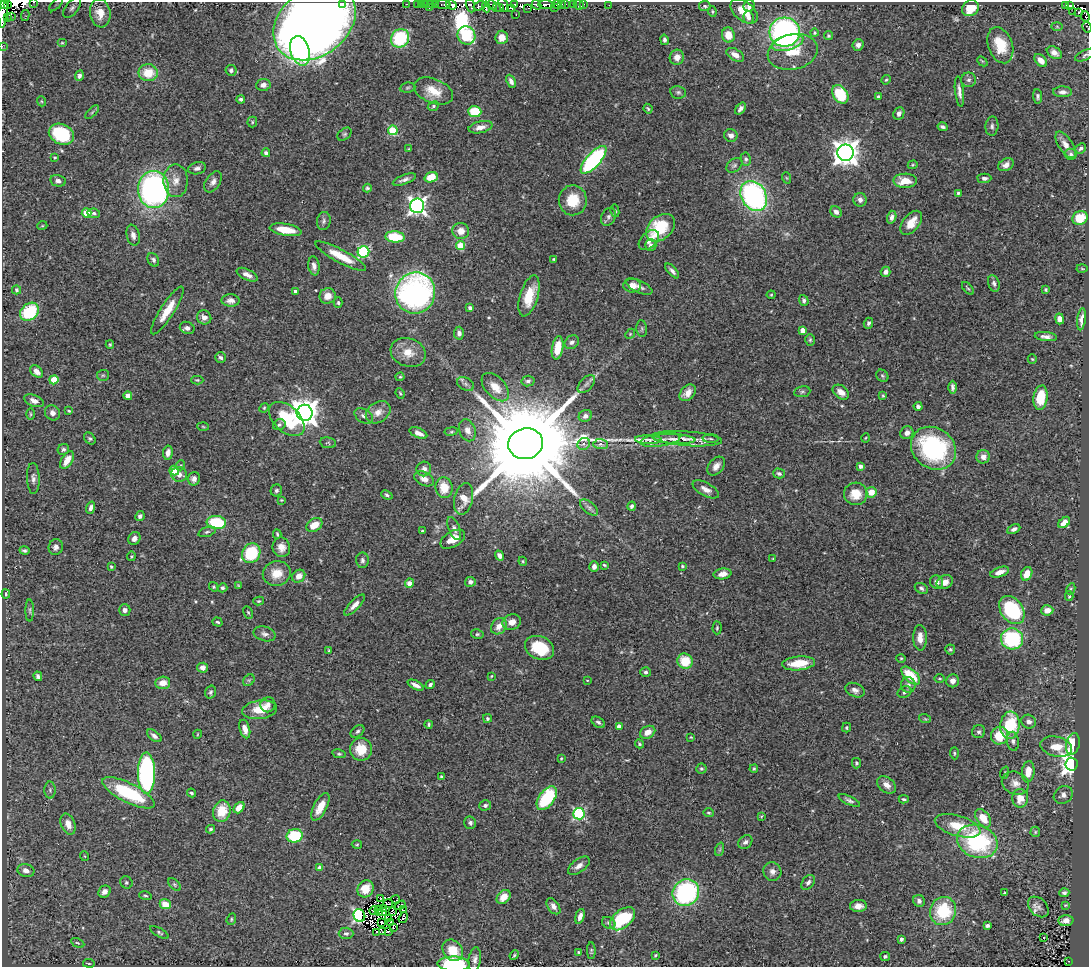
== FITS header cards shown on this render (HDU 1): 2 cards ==
NAXIS1  =                 1087
NAXIS2  =                  965

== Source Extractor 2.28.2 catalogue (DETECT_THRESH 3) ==
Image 1087 x 965 px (HDU 1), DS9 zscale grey, 1 PNG px = 1 image px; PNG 1091 x 969 px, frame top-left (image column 1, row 965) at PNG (2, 2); each listed source drawn as its Kron ellipse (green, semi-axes under 4 px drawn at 4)
Background 0.496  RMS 0.034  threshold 0.101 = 3 sigma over >= 5 px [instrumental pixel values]
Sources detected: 484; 15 with non-positive FLUX_AUTO (blend fragments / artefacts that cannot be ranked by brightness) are neither listed nor drawn; the other 469 listed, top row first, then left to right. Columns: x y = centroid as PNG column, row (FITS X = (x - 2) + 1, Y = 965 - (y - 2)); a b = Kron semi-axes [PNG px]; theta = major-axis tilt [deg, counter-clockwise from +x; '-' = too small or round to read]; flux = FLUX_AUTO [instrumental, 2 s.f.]
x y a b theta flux
34 2 4 3 - 24
342 3 3 2 - 33
4 4 4 3 - 160
8 4 3 2 - 150
56 4 9 3 45 4.2
407 4 3 2 - 5.7
418 4 2 2 - 1.4
422 4 3 3 - 2.8
425 4 2 2 - 7.2
431 4 3 2 - 5.9
435 4 2 2 - 7.8
515 4 4 3 - 150
557 4 4 3 - 56
562 4 3 2 - 23
574 4 3 3 - 24
584 4 3 2 - 8.8
443 5 7 3 0 49
451 5 5 4 - 230
492 5 5 3 - 63
503 5 8 3 -70 67
537 5 5 3 - 330
546 5 8 4 -2 430
565 5 3 3 - 40
579 5 5 4 - 13
609 5 2 2 - 8.1
1065 5 3 3 - 10
1070 5 3 3 - 68
470 6 7 3 -70 4
480 6 6 4 30 130
705 6 6 5 - 4.3
749 6 6 5 - 7.5
486 7 5 4 - 160
500 7 2 2 - 5.7
72 8 12 6 51 9
429 8 3 2 - 26
496 8 2 2 - 6.9
511 8 4 3 - 28
528 8 4 2 - 54
555 8 3 2 - 22
970 8 9 7 35 43
3 11 16 4 87 1100
712 11 5 3 - 2.7
744 11 15 9 -38 43
1073 12 3 2 - 6.2
1078 12 4 3 - 12
100 13 14 10 -81 27
25 15 6 3 81 4.8
516 15 2 2 - 10
1085 16 5 3 - 48
8 17 3 2 - 26
11 17 4 2 - 0.9
748 17 6 5 - 8.6
315 22 45 33 37 3700
1057 26 5 4 - 2.6
1087 27 5 2 - 8.9
785 32 15 14 - 560
815 33 4 3 - 2.7
466 35 9 8 - 110
728 35 7 6 - 33
828 36 5 4 - 3
502 37 7 6 - 21
400 38 10 8 50 170
664 40 5 4 - 4.8
62 43 5 3 - 2.1
788 43 16 7 16 61
858 45 6 5 - 9.3
1000 45 18 12 -71 60
2 46 3 2 - 3.1
300 51 15 9 -73 190
793 52 25 17 13 63
1054 53 8 5 -32 11
735 55 10 5 -31 16
1085 55 11 5 24 5.4
677 57 7 7 - 17
1041 60 7 5 -48 17
982 61 6 3 -44 2.1
231 70 5 5 - 6
148 73 9 8 - 49
79 76 5 4 - 8
886 80 5 4 - 2.5
969 80 7 7 - 6.2
511 81 7 4 -66 9.2
263 85 7 6 - 9.8
407 88 8 5 7 3.5
433 91 20 12 -23 42
678 92 8 6 -10 5.5
959 92 15 4 -84 13
1062 92 9 5 -2 8.8
840 94 10 7 -55 99
1038 96 7 4 -85 5
878 97 4 3 - 5
241 99 4 4 - 4.6
41 101 5 3 - 2.4
433 106 6 4 25 3.4
648 109 5 3 - 3.1
740 109 7 4 52 7.2
92 112 9 3 45 3.2
475 112 6 5 - 65
899 113 6 5 - 9.1
252 122 5 5 - 3.3
992 126 9 6 85 7.1
480 127 12 6 13 15
942 127 5 3 - 5.1
393 130 5 5 - 120
61 134 13 10 -24 150
344 134 8 5 40 4.2
731 135 7 6 - 11
1066 145 15 7 -57 17
1081 148 6 4 42 5.7
409 149 4 3 - 2.2
266 153 4 4 - 5.6
845 153 8 8 - 2500
1071 154 6 5 - 4.9
55 157 3 2 - 2.2
746 159 6 5 - 5.2
593 160 17 7 48 330
734 165 9 6 39 5.7
913 165 5 4 - 2.6
1006 165 8 6 27 13
197 168 9 6 15 8.1
431 177 7 5 19 39
787 178 6 3 -70 2.3
984 178 7 5 0 6.5
404 180 12 4 20 8.9
58 181 8 5 -12 8.9
176 181 16 12 -89 26
905 181 12 7 0 37
213 182 12 7 56 12
367 188 4 4 - 3.7
154 189 18 15 -86 670
958 193 4 4 - 3.7
754 196 16 12 -60 460
573 200 15 14 - 58
860 200 7 6 - 8.6
417 206 7 7 - 950
615 211 6 4 -79 4
836 212 6 5 - 8.8
87 213 5 4 - 83
94 213 6 4 -7 4.3
608 217 9 7 60 7.2
892 217 6 4 74 8.2
1080 218 8 6 28 46
324 221 9 7 80 7
911 223 14 8 51 35
42 226 5 3 - 2.1
660 228 16 11 42 94
286 230 16 6 -9 51
461 231 8 8 - 21
133 235 10 6 -77 11
395 237 10 5 -6 90
649 240 12 7 43 18
651 245 6 6 - 6.3
461 246 4 4 - 84
363 252 6 5 - 220
341 256 28 6 -28 50
554 259 3 2 - 2.1
153 260 7 5 -59 5.4
314 266 9 5 -81 10
1082 269 5 3 - 2.1
672 271 9 4 -49 7.4
886 272 5 5 - 10
247 275 11 5 -26 14
994 283 8 5 -73 6.8
632 286 9 7 -1 24
639 286 14 6 -25 11
968 288 7 3 -48 3.1
16 290 5 4 - 3.6
1046 290 4 3 - 3.1
296 291 4 3 - 9
415 293 21 19 61 690
771 295 4 4 - 2.3
328 296 8 7 - 21
529 296 21 9 73 56
231 300 9 6 -1 11
804 300 5 4 - 5.4
338 303 5 4 - 3.2
470 308 4 3 - 6.3
167 310 28 7 57 41
30 312 10 8 40 130
204 317 7 7 - 13
1060 319 5 4 - 12
1081 319 11 4 83 13
868 323 5 4 - 4.7
187 328 7 6 - 9
642 329 8 5 -84 4.7
803 330 4 4 - 20
459 333 6 5 - 8
630 334 5 4 - 2.6
1046 337 11 4 -7 9.7
810 340 6 4 89 3.4
572 342 7 6 - 8.5
110 345 4 3 - 2.5
558 348 11 5 80 51
408 353 18 14 -21 34
221 358 6 5 - 5.5
1032 359 5 4 - 2.5
37 371 7 5 -42 14
103 375 6 5 - 4.1
882 376 6 5 - 3.8
400 377 4 4 - 2.7
54 380 4 4 - 60
197 380 6 3 0 2.8
528 381 6 5 - 5.9
466 384 9 6 -28 7.9
586 384 11 6 47 8.3
495 387 17 10 -47 34
952 387 6 3 89 6.3
802 392 8 5 9 5.2
841 392 9 6 -38 19
400 393 5 4 - 2.7
688 393 9 6 49 17
128 396 4 4 - 15
883 396 3 3 - 2.2
1041 398 12 7 82 57
34 401 10 5 -21 11
918 406 4 4 - 6.9
264 408 5 4 - 2.6
69 411 4 3 - 2.8
378 412 13 10 35 21
52 413 8 7 - 11
305 413 8 8 - 2900
30 414 6 4 -89 2.4
364 416 10 6 -33 8.9
585 416 7 5 28 9.9
287 419 21 13 -43 130
279 425 6 5 - 4.6
203 427 6 4 -3 2.4
467 430 11 8 -68 17
451 431 7 3 9 3
418 433 9 5 -22 15
907 433 7 6 - 12
90 438 7 5 -49 4.1
866 438 4 3 - 1.9
675 439 21 5 -4 11
687 439 35 7 -4 32
711 439 8 4 -2 4.5
649 440 13 4 -2 8.9
660 440 20 6 8 15
328 443 8 5 -8 4.5
526 444 17 15 16 62000
584 444 6 5 - 7
601 444 7 5 -1 8.9
933 448 24 20 -36 300
63 449 6 5 - 5.4
168 453 7 5 82 13
983 457 7 6 - 13
67 460 10 5 59 25
181 465 5 3 - 2
716 466 11 7 51 17
861 466 4 3 - 9
424 469 7 7 - 11
174 471 5 5 - 44
779 473 6 5 - 4.8
179 474 8 7 - 15
33 478 15 6 -88 10
194 479 6 6 - 10
424 479 10 6 -27 16
444 488 10 8 -83 43
706 489 14 6 -28 16
276 490 6 5 - 5
871 492 5 5 - 32
856 494 12 11 - 39
387 495 6 4 -23 4.3
464 499 16 9 78 40
281 500 4 3 - 2.3
632 506 5 4 - 4.8
91 508 6 4 74 8.2
589 508 11 6 -39 8.4
140 516 5 4 - 8.1
216 522 9 6 -7 120
1064 522 7 4 42 18
314 525 8 6 31 33
454 529 12 5 -67 7.7
1014 529 7 4 26 7
422 531 3 3 - 2.8
207 532 9 4 18 5
277 534 4 2 - 2.9
134 538 7 6 - 9
453 539 13 7 30 32
56 547 8 7 - 8.5
281 547 10 8 -72 18
24 551 5 3 - 4.8
251 553 10 9 - 100
131 556 5 2 - 2.3
500 556 5 4 - 11
773 559 3 2 - 1.6
362 560 8 6 -89 6.4
523 561 4 4 - 2.5
604 565 4 3 - 3.1
594 566 5 4 - 11
682 566 4 3 - 2.8
111 567 3 2 - 2.8
1000 572 10 5 19 16
277 573 14 12 13 37
722 574 9 5 9 16
1027 574 7 5 66 29
299 576 7 6 - 19
470 582 5 5 - 8.8
937 582 7 6 - 10
945 582 8 6 23 14
409 583 5 4 - 25
238 586 4 3 - 2.4
214 587 5 4 - 3
223 588 5 4 - 5.2
921 588 7 5 -29 5.6
1071 589 6 4 61 3.1
6 594 4 3 - 2.3
1069 596 4 4 - 2.9
259 601 5 4 - 2.9
354 605 14 5 46 14
30 610 11 4 -90 4.8
125 610 6 5 - 9.5
1012 610 15 11 -54 200
1047 610 6 5 - 21
248 612 6 4 -62 3.4
217 622 5 4 - 3.5
512 622 9 7 22 18
499 626 9 7 51 19
717 628 6 4 88 3.5
265 634 11 7 -15 9.2
477 634 6 5 - 3.8
920 638 12 7 -89 21
1012 639 11 10 - 200
540 648 15 11 -24 86
950 649 5 5 - 3.8
329 650 4 3 - 2.4
901 658 4 4 - 2.5
685 661 8 7 - 60
799 663 16 7 5 48
203 668 5 5 - 11
646 672 5 5 - 5.8
38 676 5 4 - 6.3
491 676 3 2 - 2.1
911 676 11 6 -42 73
940 679 5 3 - 2.3
249 680 6 5 - 4.6
587 680 3 2 - 1.5
953 681 6 6 - 13
163 683 7 6 - 23
416 685 9 4 -27 10
430 685 5 4 - 5.2
908 685 7 7 - 8.1
855 690 10 6 -24 10
210 692 6 5 - 4.8
905 692 7 5 26 5.6
268 705 8 7 - 12
260 710 17 9 7 43
487 719 4 4 - 3.9
925 719 6 3 -19 2.4
598 722 7 4 -32 5.6
1029 722 7 6 - 11
429 724 4 3 - 3.1
1010 725 13 9 85 130
619 726 4 4 - 17
847 728 5 4 - 3.4
245 729 9 5 -74 17
357 731 8 5 39 5.2
648 732 8 6 29 19
979 732 7 6 - 6
198 734 4 3 - 1.7
154 736 8 4 -38 8.6
999 736 9 8 - 60
691 737 3 3 - 2
1013 741 9 6 -81 7.4
639 744 4 4 - 3.6
1073 744 11 6 76 100
1056 747 16 10 -13 41
361 749 11 11 - 46
954 753 6 3 -86 2.8
339 754 7 4 -12 3.4
561 758 4 3 - 2.3
856 763 5 4 - 3.9
1071 764 6 6 - 1400
701 769 5 5 - 3.7
754 769 4 3 - 2.5
1028 772 11 6 83 32
147 773 20 8 -90 440
1005 773 6 3 71 2.7
441 776 3 3 - 3.3
1015 783 14 11 -23 19
887 785 10 7 -39 14
50 790 8 5 -89 5.4
128 793 29 9 -27 170
191 793 4 3 - 3.2
1063 795 10 8 37 11
547 798 13 7 54 150
1020 798 9 8 - 28
904 799 5 3 - 3.7
849 800 12 4 -24 6.3
485 805 6 5 - 5.6
320 807 15 6 62 32
239 808 6 4 49 25
222 811 11 8 74 54
709 813 5 4 - 3.3
579 814 6 5 - 230
761 816 4 3 - 1.9
983 818 10 6 -55 39
470 823 6 6 - 6.6
68 824 11 7 -70 19
958 826 23 10 -16 54
211 829 4 4 - 3.8
1035 832 5 5 - 3
295 836 8 6 10 93
977 841 21 16 -20 260
745 842 8 6 43 7.4
357 845 5 3 - 2.3
720 849 7 4 72 3.6
84 856 5 3 - 1.9
579 866 13 6 36 14
320 868 4 4 - 15
26 870 8 6 -16 13
772 871 9 9 - 13
126 882 6 6 - 4.7
808 882 8 5 51 8.2
174 884 8 4 -46 4.6
365 889 9 7 54 42
104 892 6 5 - 10
686 893 14 12 48 340
1005 893 3 2 - 3.1
1064 893 5 4 - 5.3
145 896 6 4 -17 3.4
504 897 8 6 47 27
380 898 3 2 - 1.6
396 900 4 3 - 7.1
919 901 6 5 - 8.2
388 903 5 2 - 1.2
165 904 6 5 - 35
400 905 6 2 29 1.4
1065 905 4 3 - 2
553 906 9 5 -55 9.7
858 906 8 6 0 16
1038 907 12 8 -45 13
384 908 3 2 - 3.5
403 910 3 2 - 1.9
374 911 4 2 - 5.7
379 911 5 3 - 4
383 911 4 2 - 3.2
943 911 14 13 - 120
393 912 3 2 - 2.5
359 915 7 5 -64 280
580 916 8 4 71 12
403 918 5 3 - 0.74
231 919 6 4 71 3.2
388 919 3 2 - 1.9
623 919 14 8 40 150
1066 921 7 5 3 15
381 922 4 2 - 4.5
391 923 3 3 - 7.4
609 923 7 5 -31 5.7
987 926 4 3 - 5.7
393 928 2 2 - 1.6
159 932 10 4 -30 4.4
377 932 3 2 - 2.1
382 932 3 2 - 1.6
388 932 3 3 - 2
346 933 7 6 - 6.6
1044 938 3 3 - 20
901 939 4 3 - 7.3
78 943 7 4 -26 3.6
453 950 11 9 -50 45
591 951 8 3 -89 3.4
578 952 3 2 - 2.3
514 955 5 4 - 2.7
655 955 3 3 - 2.5
885 956 5 4 - 4.5
475 959 12 6 82 9.3
1068 961 3 2 - 4.3
89 963 6 3 -8 2.3
454 964 16 7 -2 160
At the frame edge (FLAGS 8, measured only in part): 7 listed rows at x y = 34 2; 342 3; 3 11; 1087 27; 2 46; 1085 55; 454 964
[15 non-positive-flux detections neither listed nor drawn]